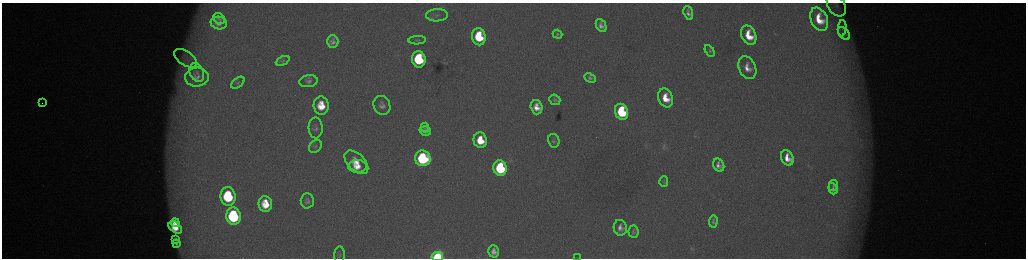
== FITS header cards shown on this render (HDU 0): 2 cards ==
NAXIS1  =                 2048 /fastest changing axis
NAXIS2  =                  512 /next to fastest changing axis

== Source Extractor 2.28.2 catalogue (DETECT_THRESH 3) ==
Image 2048 x 512 px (HDU 0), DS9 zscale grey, zoomed out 1/2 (1 PNG px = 2 x 2 image px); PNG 1028 x 260 px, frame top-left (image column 1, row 511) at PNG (2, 3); each listed source drawn as its Kron ellipse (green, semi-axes under 4 px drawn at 4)
Background 177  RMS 2.1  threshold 6.26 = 3 sigma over >= 5 px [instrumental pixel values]
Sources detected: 65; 4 cannot appear on this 1/2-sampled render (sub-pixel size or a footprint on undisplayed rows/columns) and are neither listed nor drawn; the other 61 listed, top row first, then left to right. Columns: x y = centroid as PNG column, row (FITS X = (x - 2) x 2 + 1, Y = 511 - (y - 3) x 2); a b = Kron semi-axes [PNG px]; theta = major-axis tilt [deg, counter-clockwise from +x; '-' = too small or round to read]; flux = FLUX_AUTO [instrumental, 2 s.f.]
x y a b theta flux
836 5 12 8 -57 2700
688 13 7 4 -71 2000
437 15 11 6 1 1800
219 19 6 5 - 1300
819 19 12 8 -65 13000
219 23 8 6 -11 3000
601 25 7 5 -65 2200
842 28 8 3 85 1100
844 33 7 5 -48 1200
558 34 5 4 - 740
749 35 10 7 -66 12000
479 37 8 6 -80 23000
417 40 8 3 2 730
333 41 6 5 - 2000
710 51 6 4 -60 760
185 58 13 7 -34 2900
419 59 8 7 - 35000
283 61 7 4 25 730
747 68 12 8 -66 4900
197 73 10 7 -65 2100
197 77 12 9 4 3100
590 78 6 4 -26 1200
309 81 9 6 9 1600
238 83 7 4 37 910
665 98 9 7 -68 9900
555 100 6 5 - 930
42 103 2 1 - 340
382 105 10 8 -65 2700
321 106 9 7 -85 10000
537 107 7 6 - 5200
621 112 8 6 -70 39000
316 128 10 7 -88 1700
425 128 5 4 - 780
425 131 6 4 -17 1900
480 140 8 6 -76 11000
554 141 7 5 -77 1100
315 146 7 5 44 1100
423 158 8 7 - 56000
787 158 8 6 -63 6100
356 162 14 8 -44 7900
719 165 7 5 -60 2500
358 166 9 6 0 6100
500 168 8 6 -74 50000
664 181 5 3 - 450
833 186 5 2 - 530
833 189 6 3 -70 1200
228 196 9 7 -82 35000
307 201 7 6 - 1500
265 204 8 6 -82 10000
233 216 9 7 -81 59000
713 221 6 4 87 1000
175 223 5 3 - 3100
175 227 8 5 -41 7300
620 228 8 6 -78 3200
633 232 6 5 - 1100
175 239 4 2 - 540
176 244 4 2 - 640
494 251 6 5 - 2300
340 255 8 5 88 1100
437 256 6 4 11 51000
577 258 3 2 - 140
At the frame edge (FLAGS 8, measured only in part): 3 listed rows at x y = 836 5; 437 256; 577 258
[4 sub-pixel or undisplayed-footprint detections neither listed nor drawn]